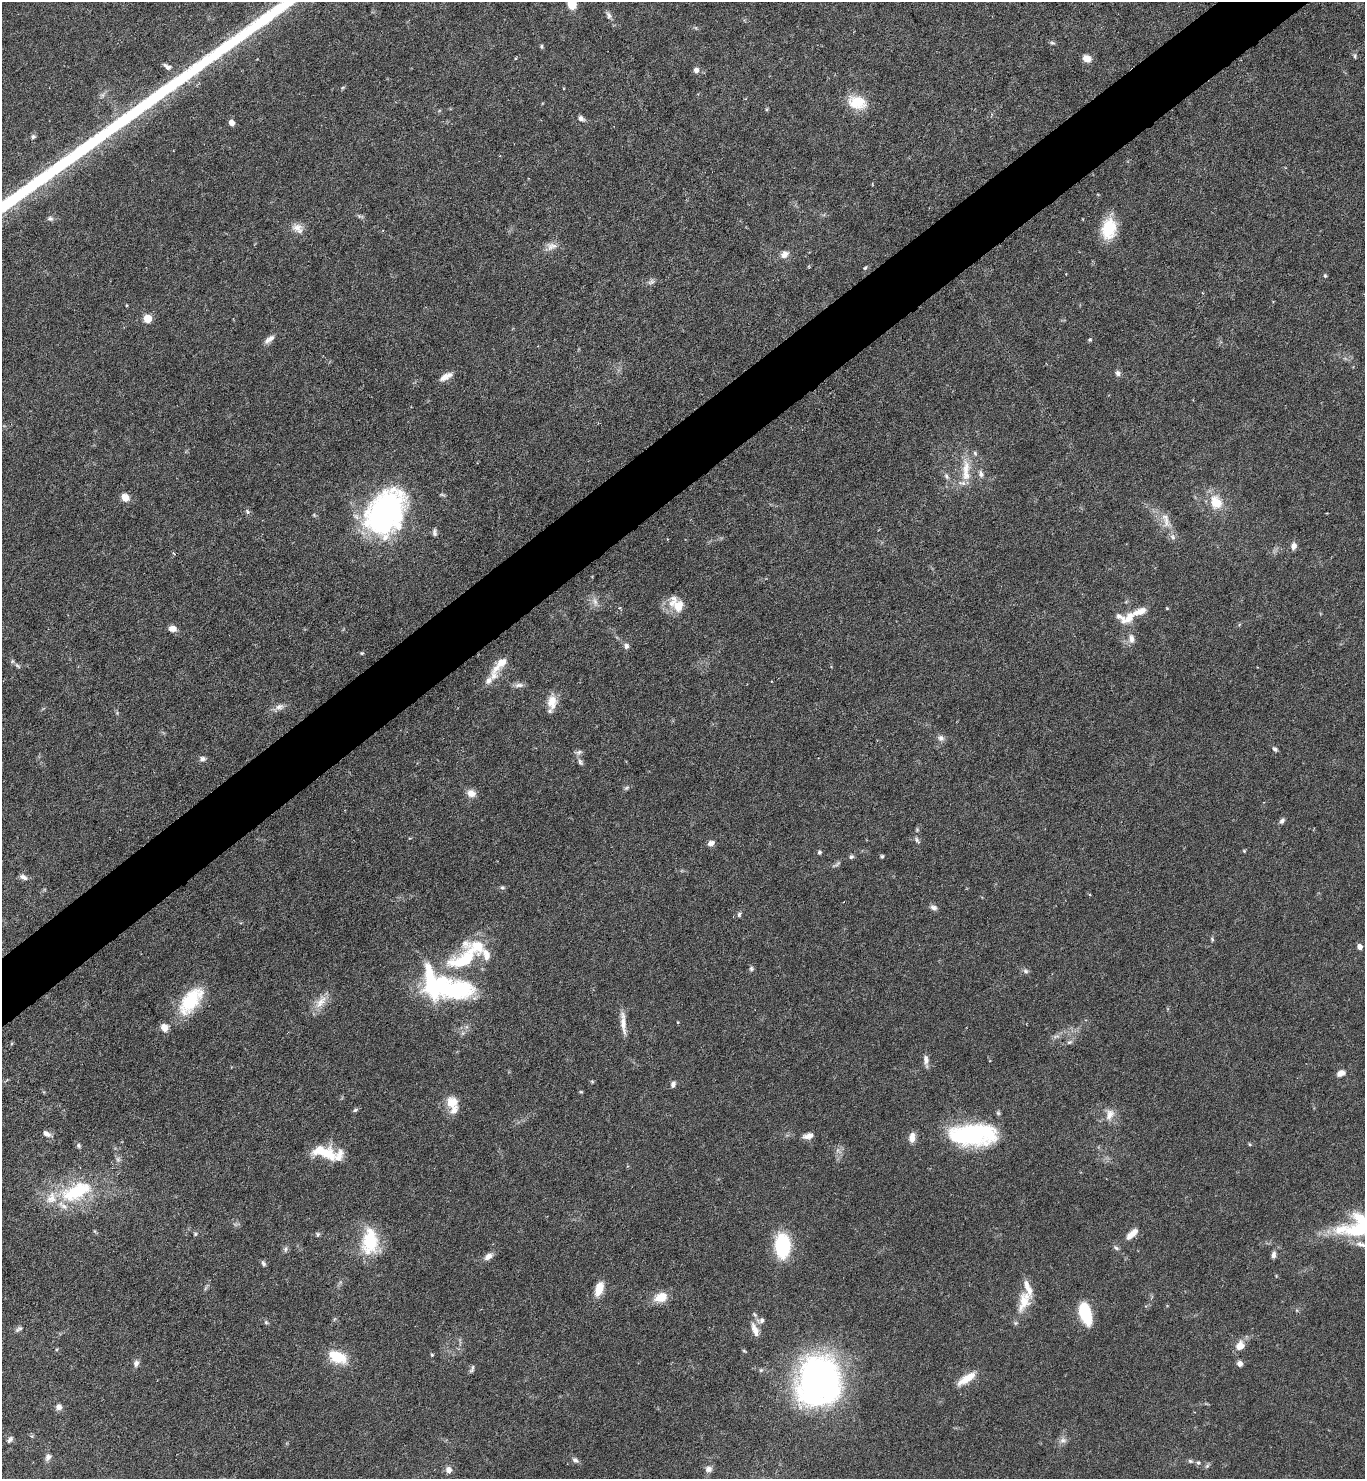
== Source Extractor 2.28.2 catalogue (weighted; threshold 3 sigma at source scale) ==
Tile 10 of 4 x 4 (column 2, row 3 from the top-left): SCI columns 1661-3023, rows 1479-2955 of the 5906 x 5911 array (HDU 1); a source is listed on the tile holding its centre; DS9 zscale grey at full resolution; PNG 1367 x 1481 px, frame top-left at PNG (2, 2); no overlay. Shown black and unused: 4% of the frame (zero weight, under 4 of 7 exposures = <1% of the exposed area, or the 3 px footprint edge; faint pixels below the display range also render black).
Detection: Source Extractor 2.28.2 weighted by HDU 2 'WHT'; one run over the whole footprint, this tile lists its part. Background 0.0625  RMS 0.0028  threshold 0.0115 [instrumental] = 3 sigma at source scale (4.09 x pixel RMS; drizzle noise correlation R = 1.36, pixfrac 0.8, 0.05/0.05 arcsec/px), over >= 5 px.
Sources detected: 160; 2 too faint to see at this stretch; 2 inside a brighter object's white glare — not listed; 16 inside a brighter listed object's ellipse — not listed separately; the other 140 listed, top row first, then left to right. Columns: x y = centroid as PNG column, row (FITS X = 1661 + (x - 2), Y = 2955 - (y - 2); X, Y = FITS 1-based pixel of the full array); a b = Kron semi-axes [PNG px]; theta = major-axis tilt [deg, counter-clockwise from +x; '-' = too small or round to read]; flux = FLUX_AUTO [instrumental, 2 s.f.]
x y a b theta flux
571 4 12 8 -73 5
609 15 10 6 -55 0.94
1052 43 7 5 -19 0.47
541 46 5 4 - 0.41
1355 56 8 4 -90 0.43
1087 58 10 8 -28 1.8
515 59 4 3 - 0.24
167 67 12 6 -31 1.2
696 70 6 6 - 1.3
343 87 6 4 19 0.34
102 95 6 6 - 0.73
857 102 23 16 -15 7.2
581 118 8 6 -41 0.98
231 123 5 5 - 2.3
33 137 7 6 - 0.62
872 184 5 3 - 0.22
360 216 11 4 -16 0.6
50 218 8 6 -9 0.71
297 228 18 11 -36 2.5
1109 228 24 16 81 9.2
551 246 15 11 7 2
784 254 11 8 33 1.7
865 268 6 4 53 0.4
1325 276 5 4 - 0.43
651 282 10 6 28 0.88
147 319 5 5 - 8.9
269 339 16 7 38 1.5
1090 340 5 4 - 0.39
1118 373 8 7 - 0.88
446 376 18 7 27 2.2
966 468 26 12 88 5.2
981 474 10 7 -75 1.1
946 476 10 6 -62 0.87
125 497 9 8 - 2.3
1216 502 22 16 -61 5.9
247 512 8 5 -57 0.56
384 513 47 37 50 55
1166 521 26 11 -72 3.6
434 532 11 6 -86 0.83
1294 546 8 7 - 1.5
173 553 5 3 - 0.3
595 602 15 7 -74 1.6
677 604 23 15 -50 5.4
1126 618 28 15 4 4.7
172 629 9 7 -10 1.7
1131 638 13 8 -85 1.7
626 646 8 7 - 1
362 653 5 4 - 0.34
501 662 16 10 47 2.9
17 666 11 4 -45 0.69
488 681 12 7 49 1.5
519 685 14 6 6 1.1
552 702 18 12 87 3.9
279 707 12 9 17 1.6
941 738 9 8 - 1.2
1275 749 7 5 -36 0.61
202 759 8 7 - 0.92
580 762 12 6 -64 0.84
627 788 8 5 40 0.55
471 793 10 9 - 2.3
1282 821 8 6 50 0.78
917 830 6 5 - 0.39
917 840 9 5 -55 0.64
711 843 7 6 - 1.4
1244 851 5 4 - 0.28
819 852 5 4 - 0.59
882 856 4 4 - 0.39
851 857 7 5 26 0.6
23 877 11 6 -24 1.1
502 888 6 6 - 0.51
1090 895 4 3 - 0.25
933 907 9 6 -22 0.98
739 914 7 5 68 0.61
1212 939 7 4 -66 0.39
1359 947 5 4 - 1.8
464 960 38 20 30 20
751 969 7 6 - 0.54
1026 971 8 6 -33 0.73
445 987 60 27 -16 44
191 1001 39 19 53 14
321 1002 24 11 53 3.5
678 1022 5 3 - 0.21
623 1023 32 6 -84 2.9
1069 1042 8 5 26 0.7
926 1060 16 6 -84 1.5
1341 1073 9 6 27 1.7
592 1081 5 5 - 0.31
673 1084 8 5 68 0.86
581 1092 5 3 - 0.28
452 1102 15 13 -22 4
355 1110 7 5 17 0.48
1110 1114 16 10 66 2.6
46 1134 10 6 -33 1.4
973 1135 53 23 0 34
808 1136 12 6 13 1.7
912 1137 11 7 84 2.5
1250 1144 5 4 - 0.34
79 1146 7 6 - 0.55
838 1150 7 4 71 0.68
324 1152 31 13 -16 8.3
118 1159 8 7 - 0.83
76 1191 48 21 23 21
1360 1218 24 12 -29 6.2
195 1234 6 5 - 0.43
318 1234 6 6 - 0.53
1132 1234 17 7 43 2.7
370 1241 34 20 86 13
1362 1244 23 8 -12 2.7
782 1246 18 11 -89 24
1116 1248 9 5 -32 0.64
285 1249 9 5 76 0.68
1274 1255 9 5 82 0.92
488 1256 12 7 36 1.6
263 1264 7 5 -71 0.7
599 1289 12 7 72 5.9
661 1297 15 10 18 4.6
1024 1301 37 14 68 6.5
1086 1314 21 10 -74 13
761 1320 10 7 12 1.2
266 1322 5 5 - 0.43
19 1329 11 5 33 0.72
755 1330 21 8 -69 2.5
1240 1346 11 9 58 2.9
432 1355 4 3 - 0.36
337 1357 23 13 -23 7.7
136 1363 9 7 74 1
1240 1363 7 6 - 1.1
472 1369 11 4 69 0.64
966 1379 25 8 34 4.4
818 1382 35 29 74 130
59 1407 8 7 - 1.2
10 1439 9 5 51 0.75
1063 1440 10 8 0 1.2
48 1457 10 7 60 1.1
575 1460 9 6 -43 0.86
1190 1461 8 5 -17 0.59
1198 1463 6 5 - 0.56
1207 1466 7 4 45 0.52
709 1469 9 8 - 1.2
448 1470 8 7 - 1.5
Isophote crosses this tile's border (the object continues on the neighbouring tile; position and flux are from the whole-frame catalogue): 3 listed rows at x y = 571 4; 1360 1218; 1362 1244